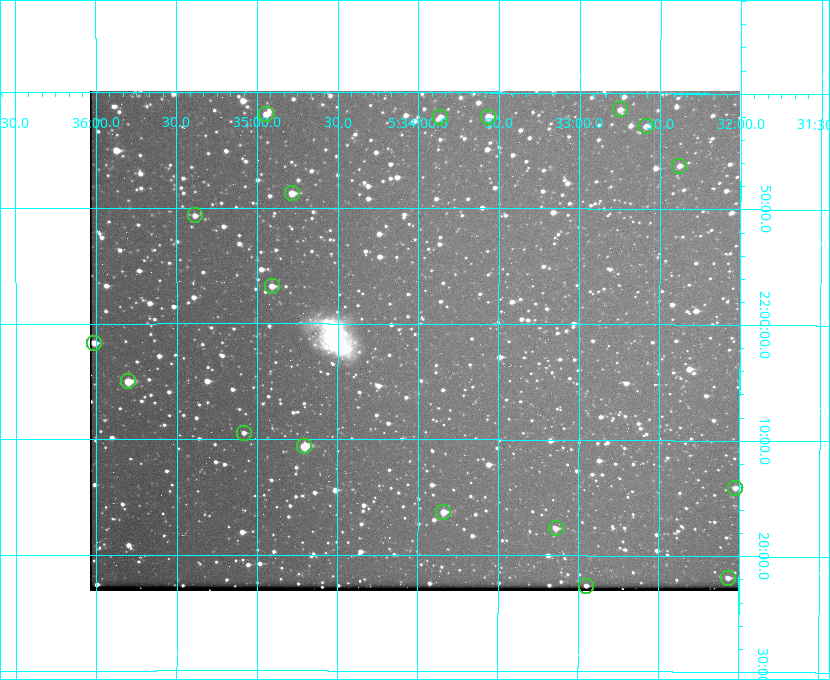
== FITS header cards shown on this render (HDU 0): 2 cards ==
NAXIS1  =                  650 / Width of table row in bytes
NAXIS2  =                  500 / Number of rows in table

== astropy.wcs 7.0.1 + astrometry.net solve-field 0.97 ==
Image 650 x 500 px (HDU 0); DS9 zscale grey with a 90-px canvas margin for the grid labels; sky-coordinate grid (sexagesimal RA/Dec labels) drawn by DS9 from the SOLVED WCS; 18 Tycho-2 reference stars matched to detected sources circled (green)
Header WCS: none
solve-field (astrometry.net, Tycho-2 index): SOLVED blind (the file carries no WCS)
Solved WCS: RA---TAN-SIP/DEC--TAN-SIP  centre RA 05:34:01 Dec +22:01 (83.51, +22.02 deg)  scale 5.18 arcsec/px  FOV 56.2' x 43.2'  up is +180 deg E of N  parity flipped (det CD > 0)
(file carries no celestial WCS; the grid is the blind solution)
Tycho-2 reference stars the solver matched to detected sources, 18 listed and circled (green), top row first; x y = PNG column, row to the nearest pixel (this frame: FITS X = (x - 90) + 1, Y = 500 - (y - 93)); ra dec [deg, ICRS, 3 dp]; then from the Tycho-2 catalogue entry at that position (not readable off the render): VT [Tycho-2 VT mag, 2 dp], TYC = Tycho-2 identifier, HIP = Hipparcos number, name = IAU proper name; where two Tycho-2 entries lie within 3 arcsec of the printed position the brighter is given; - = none
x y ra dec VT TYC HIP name
620 111 83.187 +21.690 11.08 1309-2425-1 - -
266 116 83.736 +21.699 11.29 1309-1120-1 - -
440 119 83.466 +21.702 11.40 1309-1115-1 - -
488 119 83.392 +21.701 10.55 1309-1113-1 - -
646 128 83.147 +21.714 11.44 1309-3159-1 - -
679 168 83.095 +21.771 11.08 1309-3557-1 - -
292 195 83.696 +21.812 10.49 1309-1407-1 - -
195 217 83.847 +21.844 11.20 1309-1337-1 - -
272 288 83.727 +21.946 10.30 1309-1519-1 - -
94 345 84.003 +22.027 10.57 1310-2140-1 - -
128 383 83.950 +22.083 9.30 1309-1598-1 - -
244 435 83.771 +22.157 11.30 1309-1609-1 - -
304 448 83.676 +22.176 9.89 1309-1579-1 - -
735 490 83.006 +22.235 10.94 1309-2283-1 - -
443 514 83.460 +22.271 10.44 1309-1652-1 - -
556 530 83.285 +22.294 10.75 1309-1606-1 - -
728 580 83.017 +22.364 10.85 1309-2054-1 - -
586 588 83.238 +22.377 10.96 1309-2365-1 - -